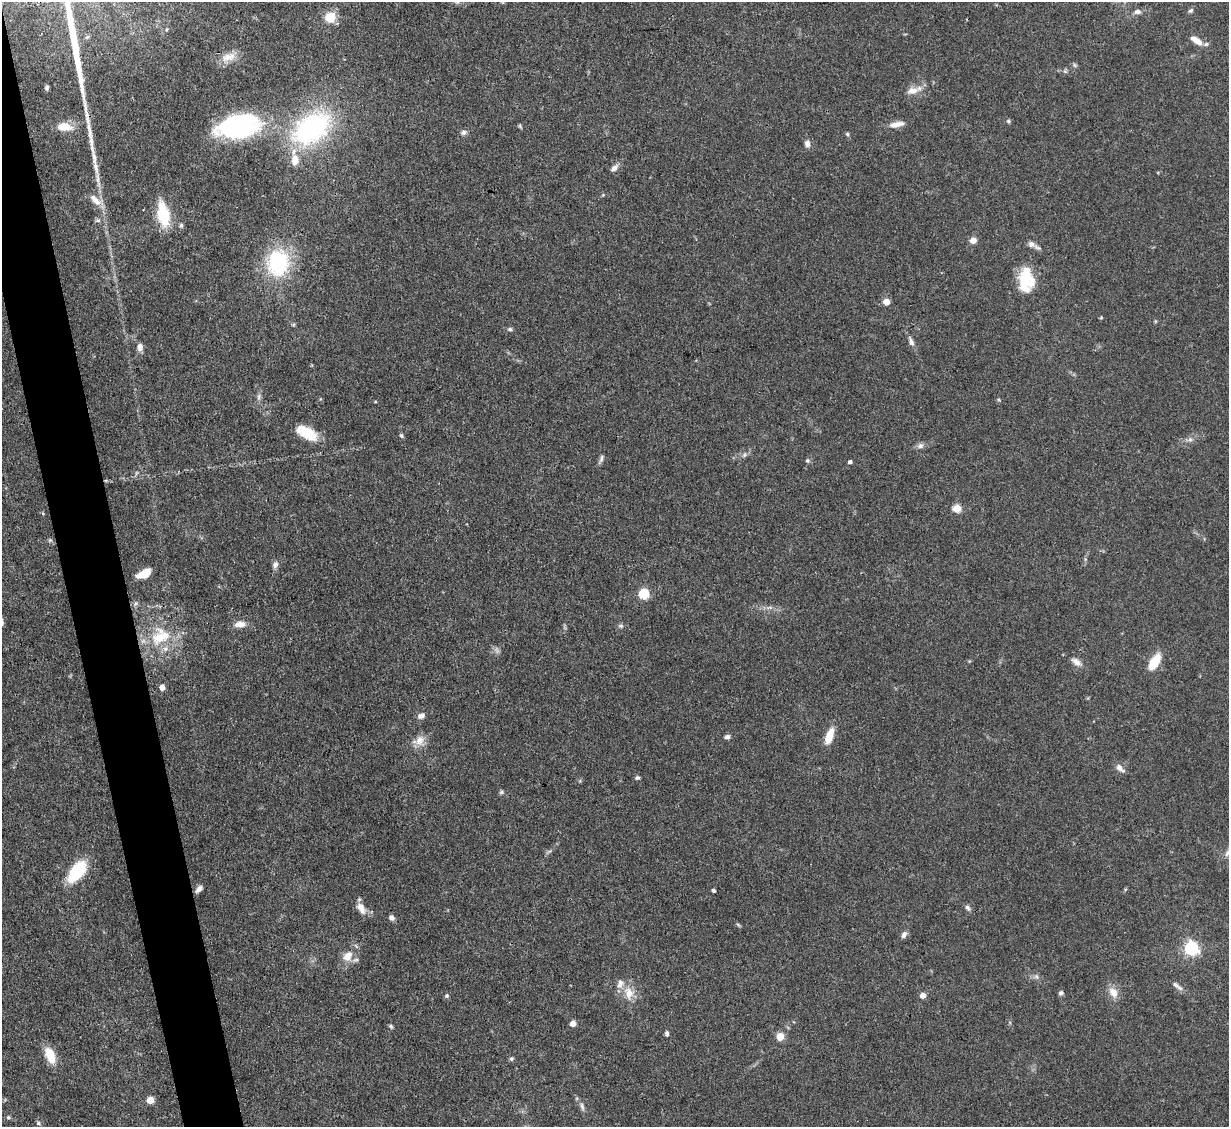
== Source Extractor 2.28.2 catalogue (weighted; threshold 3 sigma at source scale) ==
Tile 11 of 4 x 4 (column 3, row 3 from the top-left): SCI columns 2455-3681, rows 1376-2500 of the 4908 x 4884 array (HDU 1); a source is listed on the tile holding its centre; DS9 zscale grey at full resolution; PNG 1231 x 1129 px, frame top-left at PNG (2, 2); no overlay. Shown black and unused: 4% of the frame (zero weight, under 3 of 4 exposures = <1% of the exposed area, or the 3 px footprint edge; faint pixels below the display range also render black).
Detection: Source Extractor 2.28.2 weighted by HDU 2 'WHT'; one run over the whole footprint, this tile lists its part. Background 0.11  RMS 0.004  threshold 0.0182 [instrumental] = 3 sigma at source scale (4.5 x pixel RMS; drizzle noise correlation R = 1.50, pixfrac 1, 0.05/0.05 arcsec/px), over >= 5 px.
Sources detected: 98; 1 too faint to see at this stretch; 2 inside a brighter object's white glare — not listed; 5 inside a brighter listed object's ellipse — not listed separately; the other 90 listed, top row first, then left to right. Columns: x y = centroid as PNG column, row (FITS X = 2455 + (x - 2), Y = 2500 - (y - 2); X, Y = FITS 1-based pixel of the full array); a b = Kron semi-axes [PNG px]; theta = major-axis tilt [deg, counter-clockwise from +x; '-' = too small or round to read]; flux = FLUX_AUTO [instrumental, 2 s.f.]
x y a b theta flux
1191 10 7 5 38 0.83
1137 12 8 6 0 1.7
330 17 15 14 - 5.9
87 37 7 4 44 0.69
1196 40 16 7 -36 4.4
228 57 22 11 19 5.1
1065 71 7 4 -19 0.67
47 87 6 4 -87 0.85
913 91 17 9 15 4.2
1008 121 6 5 - 0.66
897 124 19 7 10 3.5
520 126 6 4 -58 0.53
64 127 14 8 -1 7.4
312 128 61 38 36 64
236 129 50 20 0 55
464 132 8 7 - 1.3
847 134 5 4 - 0.62
807 144 8 6 -83 2.2
614 168 12 6 42 1.9
95 200 21 9 -40 4.2
163 215 23 10 -78 21
98 220 7 5 -2 0.94
181 225 6 5 - 0.8
973 240 4 4 - 6.9
1031 244 11 9 -23 2
278 263 25 20 87 39
1025 279 24 16 -33 11
886 302 4 4 - 7.7
510 329 7 5 -10 0.79
911 342 12 6 -70 1.9
140 347 9 7 -90 2.3
259 397 9 4 89 1.2
375 402 5 3 - 0.38
307 433 20 12 -33 11
401 436 6 5 - 0.66
1190 440 8 5 7 1.2
920 446 9 7 23 1.6
744 455 7 5 72 0.91
601 458 12 5 70 1.1
807 461 6 6 - 0.82
850 462 4 4 - 1.3
957 509 5 5 - 14
50 540 6 5 - 0.69
275 565 9 7 66 1.5
144 574 14 7 26 7
644 594 5 5 - 27
136 603 8 4 59 0.86
770 608 9 4 9 1.2
240 624 14 8 2 3.6
621 626 8 5 -7 0.89
160 636 31 23 31 19
1076 662 15 7 -33 2.6
1154 662 14 7 59 14
162 687 5 4 - 3.5
421 716 9 6 22 1.9
829 736 17 7 70 7.7
727 737 7 5 14 1.1
419 741 15 12 -79 4.2
1120 768 13 6 -45 2.4
637 778 6 5 - 0.8
501 792 6 5 - 0.71
549 851 9 3 44 0.75
1228 852 17 6 40 2.5
77 871 26 13 52 20
199 889 10 6 43 1.9
713 891 3 3 - 0.87
361 908 15 9 -59 3.8
968 908 9 6 -50 1.2
391 918 6 5 - 1.6
738 925 8 3 -45 0.54
904 935 9 6 60 1.6
1191 948 6 6 - 94
347 956 14 11 48 5.3
1036 977 8 6 -36 1.2
1175 985 13 6 -36 1.7
1113 992 16 11 -60 3.9
629 993 19 13 -72 6.1
1061 993 6 5 - 1
923 995 4 4 - 4.5
447 996 6 6 - 0.75
573 1024 4 4 - 5
391 1026 6 4 -51 0.66
667 1034 6 4 -84 1.1
780 1037 10 9 - 3.4
50 1055 17 9 -69 9
511 1059 5 5 - 0.7
150 1100 5 5 - 9.5
582 1106 11 5 -73 1.5
8 1117 5 5 - 0.69
38 1123 6 5 - 0.72
Isophote crosses this tile's border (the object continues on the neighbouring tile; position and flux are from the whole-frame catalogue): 1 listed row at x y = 1228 852